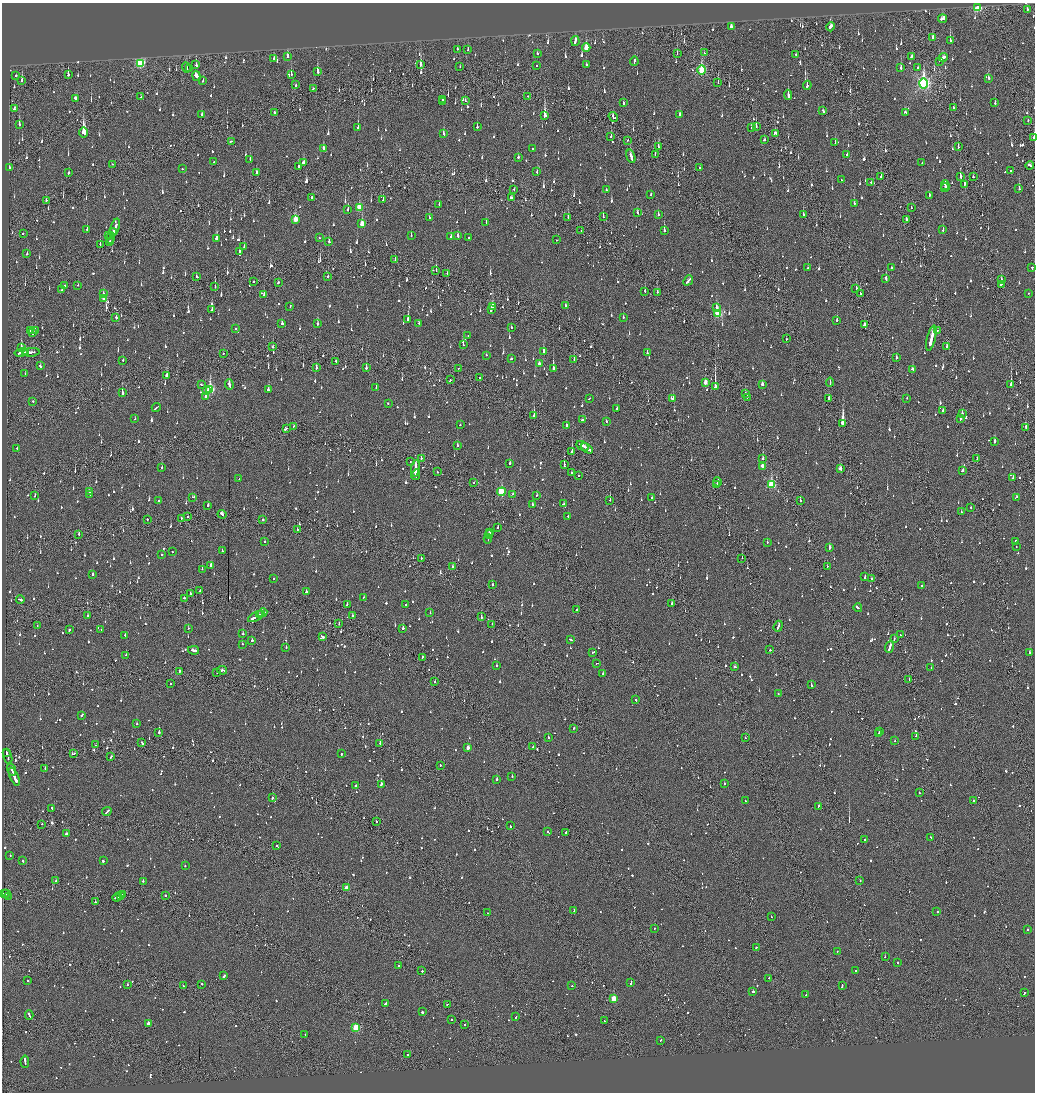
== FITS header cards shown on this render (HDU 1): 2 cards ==
NAXIS1  =                 2065
NAXIS2  =                 2180

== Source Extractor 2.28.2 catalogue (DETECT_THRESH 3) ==
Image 2065 x 2180 px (HDU 1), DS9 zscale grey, zoomed out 1/2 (1 PNG px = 2 x 2 image px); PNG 1037 x 1094 px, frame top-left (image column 1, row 2179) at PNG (2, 3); each listed source drawn as its Kron ellipse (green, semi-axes under 4 px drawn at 4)
Background -0.125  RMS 0.075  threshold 0.224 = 3 sigma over >= 5 px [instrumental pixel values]
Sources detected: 1975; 107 cannot appear on this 1/2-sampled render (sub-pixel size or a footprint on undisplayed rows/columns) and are neither listed nor drawn; of the other 1868, the 500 brightest by FLUX_AUTO listed and drawn (1368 fainter detections omitted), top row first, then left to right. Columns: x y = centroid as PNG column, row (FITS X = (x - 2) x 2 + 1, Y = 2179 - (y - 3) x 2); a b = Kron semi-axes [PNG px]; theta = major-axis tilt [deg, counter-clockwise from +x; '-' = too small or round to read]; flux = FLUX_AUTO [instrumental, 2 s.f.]
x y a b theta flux
978 8 3 2 - 1100
1027 9 2 2 - 91
942 19 4 3 - 150
731 27 3 2 - 200
831 27 5 3 - 200
932 37 3 2 - 130
575 41 5 2 - 230
950 41 3 2 - 330
586 48 4 3 - 350
457 49 2 2 - 73
468 50 3 2 - 70
537 53 2 2 - 150
677 53 3 1 - 73
704 53 2 2 - 74
796 54 2 2 - 91
287 56 3 2 - 200
911 57 3 2 - 100
943 57 4 2 - 160
274 58 3 2 - 140
634 61 4 2 - 140
939 61 2 2 - 260
140 63 4 3 - 1600
586 64 2 2 - 110
196 65 4 2 - 180
420 65 3 2 - 290
536 65 2 2 - 75
460 67 2 1 - 77
186 68 5 2 - 110
190 68 3 2 - 160
901 68 3 2 - 140
918 68 3 2 - 89
702 70 4 3 - 1100
317 72 4 2 - 210
291 74 3 2 - 140
16 75 2 2 - 150
68 75 3 2 - 250
197 76 5 3 - 240
988 78 3 2 - 190
203 80 2 2 - 96
22 81 2 2 - 410
718 83 3 1 - 87
924 83 5 4 - 3700
296 85 2 2 - 160
807 85 4 2 - 190
313 89 2 2 - 81
788 95 5 2 - 310
528 96 2 2 - 69
141 97 2 2 - 70
76 98 4 3 - 170
442 100 3 2 - 73
465 101 3 1 - 86
442 102 2 2 - 79
623 103 3 2 - 89
995 103 3 2 - 73
14 108 4 2 - 150
953 108 3 2 - 91
823 110 2 2 - 260
274 112 2 2 - 99
905 112 3 2 - 88
202 114 3 2 - 90
680 115 3 3 - 150
545 116 4 2 - 430
613 117 5 2 - 150
1028 121 3 1 - 74
19 124 3 2 - 150
756 126 3 2 - 180
477 127 3 2 - 92
358 128 3 2 - 350
751 128 3 2 - 100
84 133 5 3 - 1700
776 133 4 3 - 150
443 134 3 2 - 98
611 136 2 1 - 140
1034 137 3 1 - 280
628 140 2 2 - 77
764 140 3 2 - 120
231 141 3 2 - 150
835 143 3 2 - 160
658 147 4 2 - 220
958 147 3 1 - 280
323 149 4 2 - 190
532 149 2 2 - 71
847 154 2 2 - 170
655 155 2 1 - 100
631 156 7 2 -72 390
518 157 2 2 - 130
250 159 2 2 - 70
214 161 2 2 - 100
303 162 3 2 - 82
922 163 2 2 - 92
113 164 2 2 - 99
1030 165 4 2 - 130
299 166 3 2 - 100
9 167 2 2 - 76
700 168 2 1 - 250
182 169 2 2 - 73
1010 171 2 2 - 72
257 172 3 2 - 200
537 172 3 1 - 150
68 173 2 2 - 230
881 176 2 2 - 670
960 176 3 2 - 270
973 176 2 2 - 75
841 180 2 2 - 120
871 182 2 2 - 93
964 184 3 1 - 160
945 185 5 2 - 260
945 188 4 1 - 150
514 189 2 1 - 120
1019 189 3 2 - 180
606 190 2 2 - 73
651 194 3 2 - 110
929 196 3 2 - 93
312 197 3 2 - 170
512 198 3 2 - 130
46 200 2 2 - 180
383 200 2 2 - 210
854 203 2 2 - 190
439 204 2 2 - 99
359 207 3 3 - 370
911 208 2 2 - 78
348 210 2 2 - 120
637 212 3 2 - 70
658 215 3 2 - 130
803 215 2 2 - 120
429 217 3 2 - 69
568 217 2 2 - 93
603 217 3 2 - 74
295 219 4 2 - 330
906 220 3 1 - 200
486 223 2 2 - 160
362 224 4 3 - 290
115 227 9 2 73 270
87 229 3 2 - 91
943 230 3 2 - 69
581 231 3 1 - 82
664 231 3 2 - 440
113 232 4 2 - 280
23 233 2 2 - 130
109 235 3 2 - 92
458 235 3 2 - 93
411 236 3 2 - 71
451 236 3 2 - 73
468 237 2 2 - 73
111 238 5 1 - 360
319 238 2 2 - 110
216 239 3 2 - 480
556 240 2 2 - 81
109 241 3 1 - 200
329 242 3 2 - 92
100 245 3 1 - 140
244 247 3 2 - 110
239 251 3 2 - 99
27 254 2 2 - 78
395 260 3 2 - 87
891 267 3 2 - 120
1032 267 3 2 - 120
808 268 2 2 - 100
436 271 2 1 - 190
447 273 2 2 - 82
196 276 2 2 - 73
328 276 2 2 - 280
886 279 3 2 - 350
1001 279 2 2 - 110
688 280 5 2 - 220
253 282 3 2 - 100
278 283 3 2 - 73
1001 284 3 2 - 110
78 285 2 2 - 72
65 286 2 2 - 160
215 287 2 1 - 82
856 289 4 2 - 76
62 290 2 2 - 150
645 291 3 1 - 120
657 292 2 2 - 110
1029 293 2 2 - 110
103 294 2 2 - 78
860 294 3 2 - 170
264 295 3 2 - 83
104 298 3 3 - 190
290 306 3 2 - 75
566 306 2 2 - 70
493 307 4 2 - 360
716 308 4 3 - 72
212 309 4 2 - 160
491 309 3 2 - 330
718 314 3 3 - 750
116 317 2 2 - 220
623 317 2 2 - 71
408 319 3 2 - 320
837 320 2 2 - 210
419 323 2 2 - 84
282 324 2 2 - 130
318 324 4 2 - 150
864 324 3 2 - 73
511 327 2 2 - 76
235 329 2 2 - 80
35 330 2 2 - 76
30 331 3 2 - 72
937 331 2 1 - 71
32 333 3 2 - 80
468 335 2 1 - 160
931 338 13 2 76 7200
786 339 2 1 - 83
463 345 2 2 - 160
947 346 2 2 - 480
273 347 3 1 - 170
21 348 3 2 - 220
544 351 2 2 - 210
26 352 4 1 - 130
31 352 8 2 5 290
21 353 6 2 11 330
223 353 2 2 - 73
647 353 2 2 - 120
486 355 2 2 - 85
896 358 2 2 - 230
511 359 3 2 - 74
574 359 2 2 - 140
123 360 2 2 - 100
336 361 2 2 - 130
539 364 3 2 - 84
40 366 2 2 - 120
316 368 3 2 - 130
366 368 3 2 - 210
458 368 2 2 - 93
553 369 3 2 - 1100
913 369 3 2 - 130
25 374 2 2 - 69
167 376 4 2 - 480
480 377 2 2 - 88
450 380 3 1 - 150
705 382 3 2 - 150
830 382 4 2 - 150
201 384 2 2 - 89
229 384 5 2 - 140
762 384 2 2 - 110
1011 385 3 2 - 660
376 387 2 2 - 200
715 387 4 2 - 3200
210 389 4 3 - 1200
207 390 3 2 - 69
268 390 2 2 - 100
122 392 4 2 - 350
745 393 2 2 - 78
205 396 3 2 - 130
590 398 2 2 - 110
747 398 2 1 - 77
829 398 4 2 - 160
907 398 2 1 - 240
673 399 3 2 - 79
33 401 2 2 - 110
388 403 2 2 - 74
156 407 4 2 - 200
617 409 2 2 - 99
942 410 2 2 - 79
962 413 3 1 - 160
534 416 3 2 - 380
961 418 3 2 - 87
135 419 2 2 - 92
582 420 3 2 - 160
606 421 2 2 - 70
843 423 4 2 - 3800
460 425 2 2 - 76
566 425 3 2 - 110
293 426 2 2 - 93
1026 427 3 2 - 160
286 429 4 2 - 130
995 441 3 2 - 170
457 445 2 2 - 160
583 446 7 2 -31 250
17 448 2 2 - 170
587 448 7 2 -29 270
572 452 2 1 - 560
421 458 2 2 - 170
763 458 2 2 - 130
977 459 3 2 - 110
410 461 2 1 - 80
510 463 2 2 - 150
564 465 4 2 - 270
762 466 3 2 - 140
162 468 2 2 - 120
415 468 8 2 83 510
840 469 4 2 - 140
963 470 2 2 - 120
437 472 2 2 - 77
571 473 2 2 - 170
416 475 5 1 - 280
579 475 2 2 - 130
1013 478 2 2 - 130
239 479 2 2 - 98
717 482 4 2 - 220
474 483 2 1 - 74
717 484 2 2 - 110
771 484 4 3 - 910
89 492 2 2 - 75
501 492 4 3 - 880
89 494 3 2 - 87
512 494 2 2 - 170
537 495 2 2 - 81
35 496 2 2 - 74
193 497 3 2 - 150
1017 497 4 2 - 120
652 498 2 2 - 90
610 500 2 1 - 130
800 500 3 2 - 87
159 501 2 2 - 110
563 504 2 2 - 76
208 505 2 2 - 160
532 505 2 2 - 130
971 507 2 2 - 110
961 512 2 2 - 150
222 514 4 2 - 200
568 516 2 2 - 480
188 517 2 1 - 140
147 519 2 2 - 110
181 519 3 1 - 83
263 520 2 2 - 190
498 527 2 2 - 78
297 529 2 1 - 94
489 532 2 2 - 96
79 534 2 1 - 140
489 534 4 2 - 180
488 539 5 2 - 110
264 541 2 2 - 100
1016 541 2 2 - 110
767 542 2 2 - 88
1016 547 2 2 - 160
829 548 3 2 - 240
222 551 2 2 - 110
172 552 2 2 - 84
162 554 2 2 - 72
421 558 2 2 - 110
742 558 2 1 - 94
211 566 4 2 - 270
827 566 2 2 - 92
453 567 2 2 - 84
202 569 2 2 - 110
93 574 2 2 - 100
865 577 4 2 - 190
274 579 2 2 - 90
871 579 2 2 - 78
493 584 2 2 - 73
922 586 2 2 - 140
200 590 2 1 - 71
306 592 3 2 - 650
190 594 2 2 - 120
364 597 2 2 - 74
184 598 3 2 - 120
20 599 4 2 - 200
672 603 4 2 - 140
347 604 2 2 - 120
405 605 2 2 - 84
858 608 4 2 - 160
577 610 2 2 - 200
262 613 5 2 - 340
430 613 2 2 - 93
259 615 2 1 - 81
87 616 2 2 - 280
256 616 9 2 28 440
352 616 3 2 - 110
481 617 2 2 - 86
339 623 2 1 - 84
492 624 2 1 - 80
37 626 2 1 - 83
778 626 6 2 69 200
188 628 2 2 - 76
403 628 2 2 - 300
101 629 2 1 - 77
69 630 3 2 - 84
243 634 2 2 - 79
900 635 2 1 - 110
125 636 2 2 - 200
322 636 4 2 - 140
570 639 3 2 - 85
894 639 3 2 - 98
252 641 3 2 - 180
242 644 2 2 - 70
890 647 6 2 72 510
286 648 2 2 - 120
194 650 5 2 - 210
770 650 2 1 - 380
592 652 3 2 - 400
1030 653 3 2 - 380
126 655 2 2 - 100
422 657 4 2 - 94
597 663 3 2 - 81
497 666 2 2 - 76
735 667 3 2 - 210
931 667 2 2 - 870
222 670 5 2 - 170
179 671 2 2 - 120
217 673 2 1 - 110
603 674 2 2 - 190
909 679 2 1 - 86
435 682 2 2 - 96
171 684 2 2 - 97
811 685 3 2 - 110
778 694 2 2 - 88
636 699 3 2 - 120
82 715 3 2 - 110
137 724 2 2 - 89
574 728 2 2 - 92
879 731 2 2 - 72
159 733 2 2 - 300
878 734 3 2 - 100
916 736 2 1 - 160
548 737 2 2 - 160
745 738 2 2 - 92
895 741 2 2 - 98
142 743 3 2 - 86
380 743 2 1 - 290
96 745 2 1 - 81
533 747 2 2 - 180
468 748 3 2 - 120
6 753 2 1 - 70
73 753 3 2 - 140
341 754 2 2 - 120
8 757 7 2 -73 300
111 757 3 2 - 89
440 765 2 2 - 110
45 768 2 2 - 90
12 770 6 2 -71 280
14 777 9 2 -67 490
512 777 2 2 - 140
497 779 2 2 - 620
381 784 3 2 - 350
724 784 2 2 - 150
356 786 2 2 - 78
919 793 2 2 - 220
272 798 2 2 - 160
745 801 2 2 - 90
973 801 2 2 - 88
818 806 3 2 - 160
52 808 3 1 - 110
107 811 5 1 - 150
376 822 2 1 - 120
42 824 2 1 - 190
510 826 2 2 - 78
548 832 2 2 - 180
566 832 2 2 - 600
66 834 2 2 - 280
931 837 2 2 - 69
865 839 2 2 - 86
277 846 2 2 - 95
10 856 2 2 - 120
23 861 2 2 - 260
103 861 2 2 - 470
185 866 2 2 - 130
860 880 2 2 - 92
56 881 2 2 - 98
143 881 2 2 - 250
346 888 3 2 - 200
3 893 3 2 - 210
6 894 2 1 - 130
121 895 2 2 - 110
122 895 2 2 - 95
9 896 2 2 - 250
165 896 2 2 - 73
117 897 5 1 - 230
95 902 2 2 - 200
574 910 3 2 - 150
937 912 2 2 - 210
487 913 2 2 - 69
771 917 2 1 - 82
654 928 2 2 - 180
1028 930 2 2 - 430
756 947 2 2 - 120
837 951 2 2 - 78
885 957 2 2 - 77
897 962 2 2 - 190
398 966 2 2 - 83
422 971 2 2 - 290
855 971 2 2 - 120
224 976 3 2 - 270
769 978 2 2 - 150
28 981 2 2 - 92
631 982 3 2 - 110
202 984 2 2 - 85
127 985 2 2 - 270
842 985 3 2 - 220
183 986 2 1 - 76
572 986 2 2 - 87
753 991 2 2 - 1800
1024 993 3 2 - 94
806 995 2 1 - 140
614 999 3 3 - 460
385 1004 4 2 - 150
447 1004 2 2 - 81
422 1012 2 2 - 420
29 1015 5 2 - 180
516 1017 3 2 - 88
451 1019 2 2 - 130
604 1021 2 2 - 70
148 1024 2 2 - 1700
464 1024 2 2 - 220
356 1027 3 3 - 840
305 1034 2 2 - 280
660 1040 3 2 - 100
408 1054 2 2 - 150
25 1062 6 2 -85 450
At the frame edge (FLAGS 8, measured only in part): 2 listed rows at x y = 1027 9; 1034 137
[1368 fainter detections neither listed nor drawn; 107 sub-pixel or undisplayed-footprint detections neither listed nor drawn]